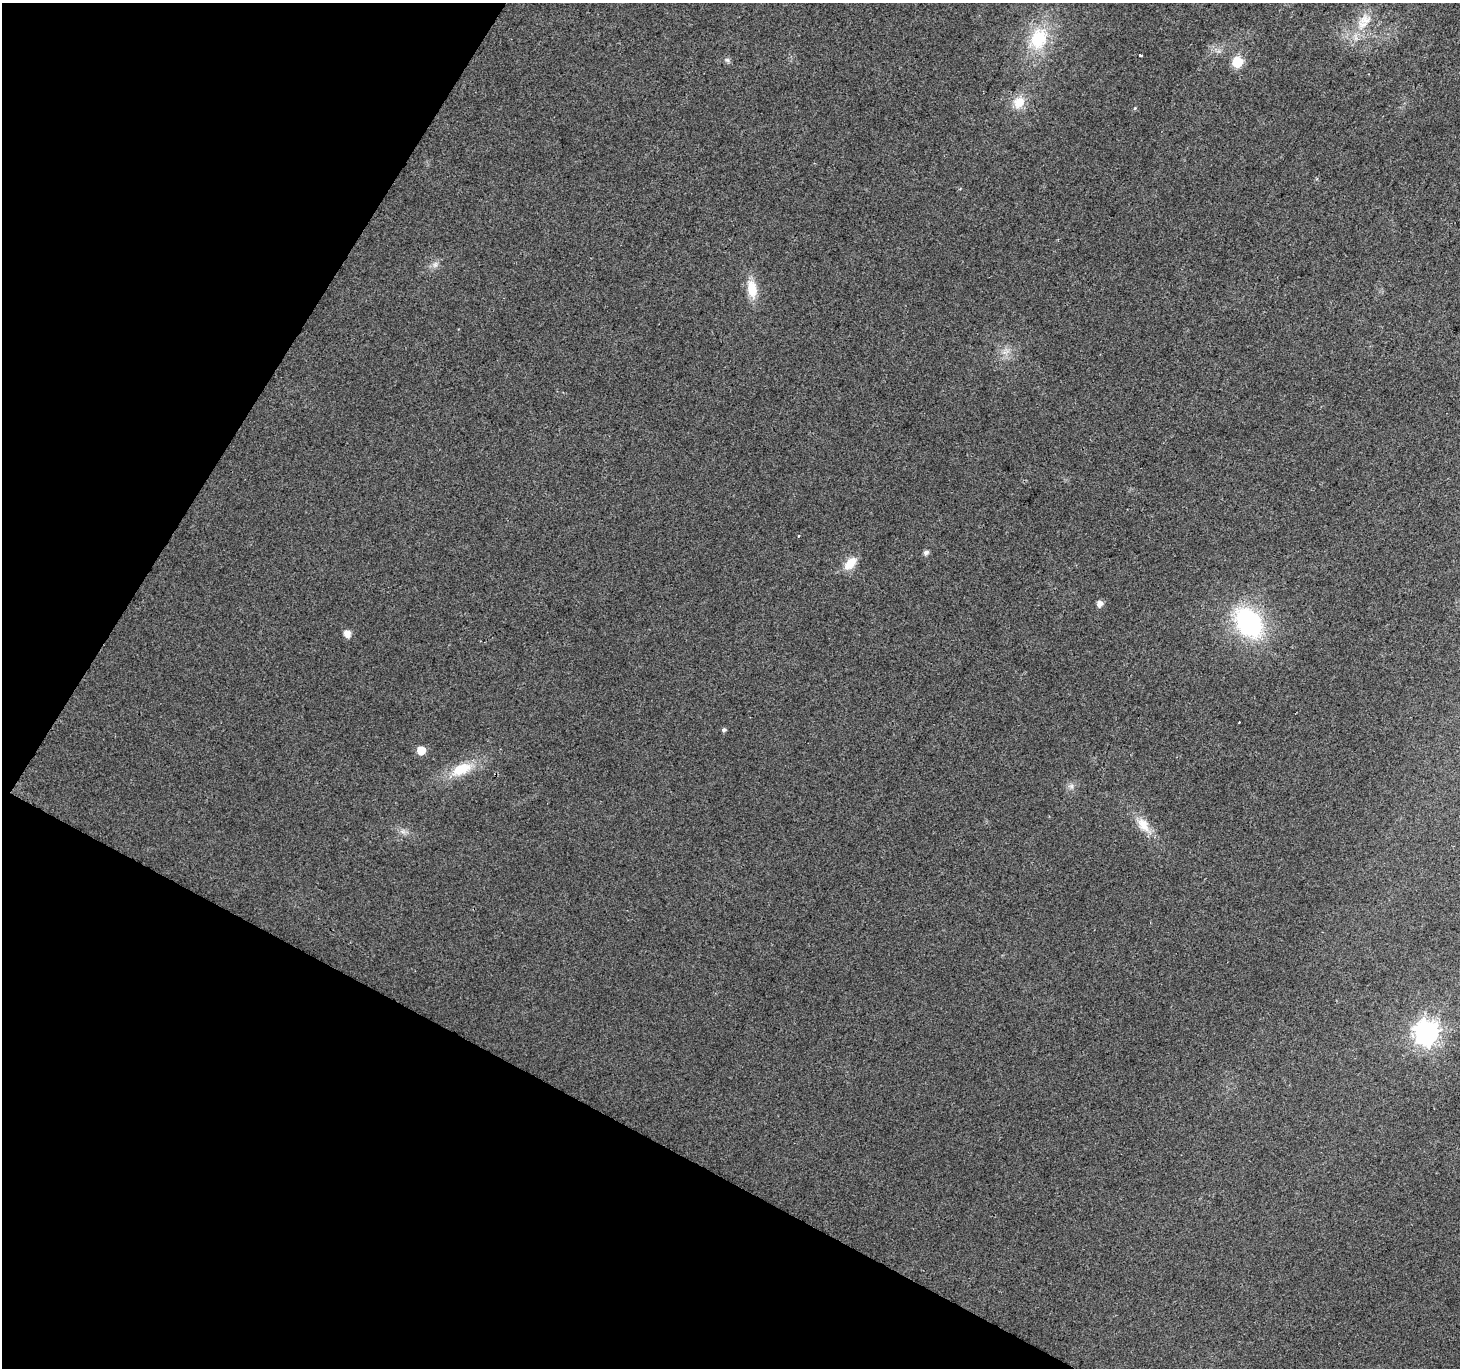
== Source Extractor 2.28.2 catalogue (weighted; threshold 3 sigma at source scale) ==
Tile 9 of 4 x 4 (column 1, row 3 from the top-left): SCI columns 6-1463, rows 1627-2992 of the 5836 x 5917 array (HDU 1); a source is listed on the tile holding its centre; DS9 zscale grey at full resolution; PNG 1462 x 1370 px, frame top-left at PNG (2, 3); no overlay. Shown black and unused: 26% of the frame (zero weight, under 2 of 3 exposures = <1% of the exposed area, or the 3 px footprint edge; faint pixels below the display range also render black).
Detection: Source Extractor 2.28.2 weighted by HDU 2 'WHT'; one run over the whole footprint, this tile lists its part. Background 0.0289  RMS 0.0082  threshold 0.0368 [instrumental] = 3 sigma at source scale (4.5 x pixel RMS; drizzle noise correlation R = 1.50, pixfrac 1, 0.0396/0.0396 arcsec/px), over >= 5 px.
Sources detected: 23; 1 cosmic-ray / hot-pixel residue — not listed; the other 22 listed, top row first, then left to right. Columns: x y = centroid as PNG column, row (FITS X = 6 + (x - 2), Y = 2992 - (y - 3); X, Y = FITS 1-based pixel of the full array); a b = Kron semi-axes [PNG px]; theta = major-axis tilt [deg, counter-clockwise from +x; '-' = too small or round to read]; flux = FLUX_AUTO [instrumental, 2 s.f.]
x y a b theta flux
1365 20 20 15 15 14
1039 39 31 23 72 40
1140 56 3 3 - 1.8
727 60 7 5 -43 1.8
1237 62 6 6 - 48
1019 102 17 14 53 12
1135 108 5 4 - 0.89
435 265 10 6 63 3.2
752 289 24 12 -81 16
798 536 3 2 - 1.4
926 553 6 5 - 3
850 563 19 10 46 12
1099 604 6 5 - 5.4
1249 623 33 23 -52 110
347 634 6 6 - 7
724 730 5 5 - 1.8
421 750 6 6 - 14
461 769 28 14 24 23
1071 786 7 6 - 2.4
1143 825 23 13 -53 13
403 832 7 4 -18 2.4
1427 1033 9 9 - 690